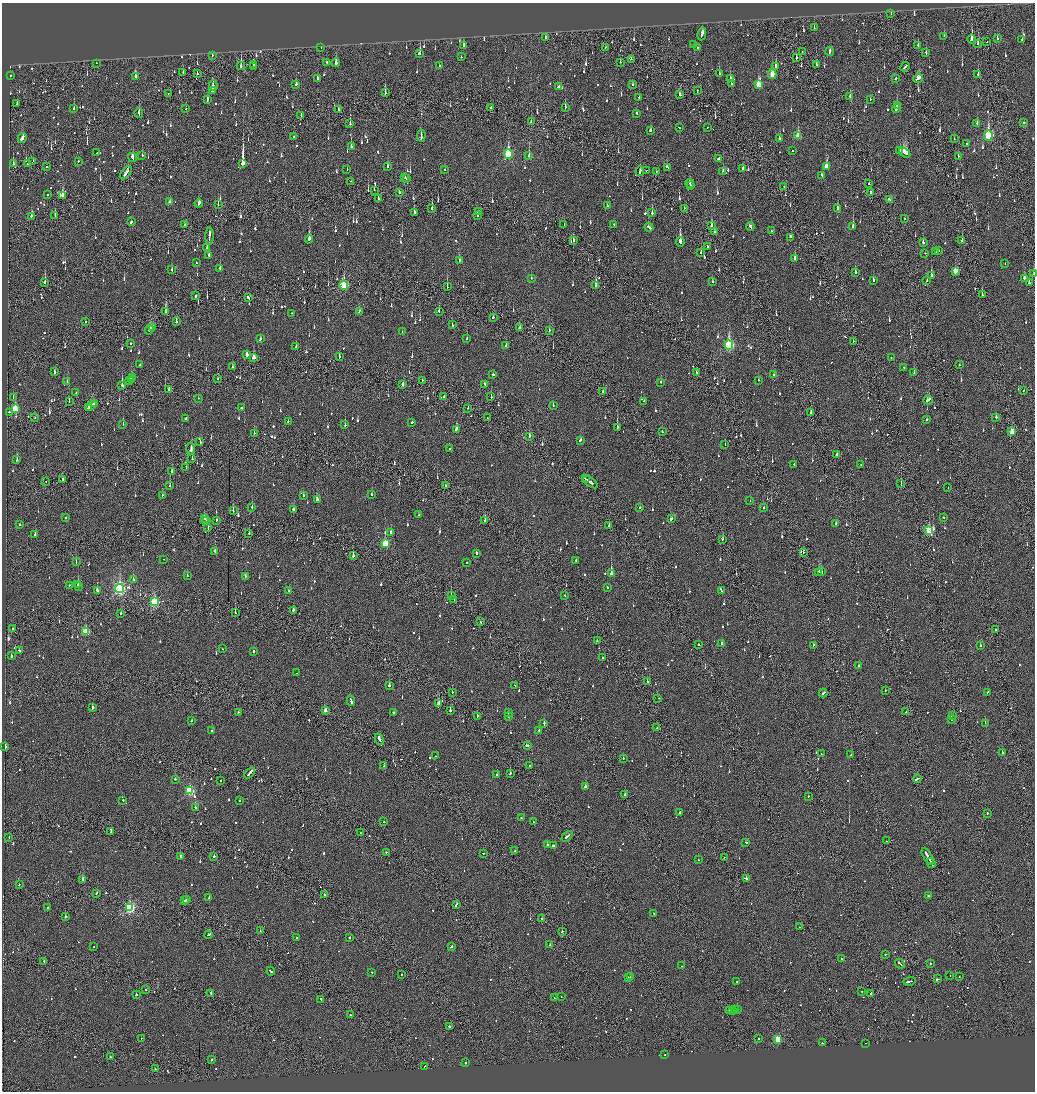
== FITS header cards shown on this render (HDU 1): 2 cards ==
NAXIS1  =                 2065
NAXIS2  =                 2179

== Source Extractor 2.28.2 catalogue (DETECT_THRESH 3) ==
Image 2065 x 2179 px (HDU 1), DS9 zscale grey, zoomed out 1/2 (1 PNG px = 2 x 2 image px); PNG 1037 x 1094 px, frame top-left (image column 1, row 2178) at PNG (2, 3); each listed source drawn as its Kron ellipse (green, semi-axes under 4 px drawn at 4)
Background -0.147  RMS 0.073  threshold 0.219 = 3 sigma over >= 5 px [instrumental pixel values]
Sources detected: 1478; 79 cannot appear on this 1/2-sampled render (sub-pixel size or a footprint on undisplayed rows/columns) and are neither listed nor drawn; of the other 1399, the 500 brightest by FLUX_AUTO listed and drawn (899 fainter detections omitted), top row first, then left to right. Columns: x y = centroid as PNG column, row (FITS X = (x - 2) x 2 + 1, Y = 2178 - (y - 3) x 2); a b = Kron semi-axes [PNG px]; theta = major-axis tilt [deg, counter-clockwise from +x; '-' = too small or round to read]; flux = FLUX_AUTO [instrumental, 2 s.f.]
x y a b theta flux
891 14 2 2 - 88
814 28 3 2 - 56
702 34 6 2 77 240
944 36 2 2 - 88
545 37 3 1 - 110
997 38 3 2 - 250
972 39 5 2 - 350
1022 39 3 2 - 230
987 42 2 1 - 94
978 44 3 2 - 150
464 45 3 2 - 85
693 45 2 2 - 60
918 45 3 2 - 110
321 47 2 1 - 54
605 47 2 2 - 52
697 47 2 2 - 120
830 51 4 2 - 270
802 52 2 1 - 52
420 53 4 2 - 240
926 53 3 2 - 56
212 55 2 1 - 110
461 57 2 2 - 64
796 58 3 1 - 130
631 59 2 2 - 54
327 62 2 2 - 59
620 62 3 2 - 58
96 63 2 1 - 100
336 63 4 2 - 190
253 64 3 2 - 170
439 65 2 2 - 95
816 65 3 2 - 120
241 66 4 2 - 350
775 66 3 2 - 140
254 67 4 1 - 200
905 67 5 1 - 220
183 72 3 2 - 77
197 74 3 2 - 53
719 74 3 2 - 120
772 74 5 3 - 290
11 75 2 2 - 110
978 75 3 2 - 73
135 77 2 2 - 700
317 78 3 2 - 69
730 78 2 2 - 130
896 78 3 2 - 110
918 78 5 3 - 180
296 84 3 2 - 66
731 84 3 2 - 350
632 85 2 2 - 88
758 85 4 3 - 370
213 86 5 3 - 54
559 86 3 2 - 140
212 90 2 2 - 430
697 91 3 1 - 120
168 93 2 1 - 53
385 93 3 1 - 180
680 95 3 2 - 65
639 97 2 2 - 58
850 97 3 2 - 72
870 99 2 2 - 120
207 100 3 2 - 210
17 104 3 2 - 90
897 105 3 2 - 64
565 107 3 2 - 79
490 108 2 1 - 71
74 109 3 2 - 67
186 109 2 1 - 120
338 109 4 1 - 61
896 109 4 2 - 240
139 113 5 2 - 220
637 113 3 2 - 58
301 115 3 1 - 59
531 122 3 2 - 64
1024 123 2 2 - 140
350 124 2 1 - 220
977 124 2 2 - 210
679 128 3 2 - 93
707 128 2 1 - 70
650 130 2 2 - 580
421 135 6 2 86 230
988 135 5 3 - 1200
798 136 4 3 - 300
294 137 2 2 - 110
22 138 5 2 - 480
779 139 3 2 - 80
954 139 2 2 - 68
967 144 2 2 - 56
351 146 2 2 - 190
900 150 2 2 - 61
792 151 2 2 - 120
905 152 6 3 -35 570
97 153 2 2 - 60
508 154 4 3 - 1100
142 155 2 2 - 74
529 156 2 2 - 240
958 156 2 2 - 60
132 157 5 2 - 120
719 159 2 2 - 730
78 161 2 1 - 120
32 162 3 1 - 57
13 163 3 2 - 55
243 163 4 2 - 9700
28 164 2 1 - 91
387 166 3 2 - 79
827 166 4 3 - 220
47 167 2 2 - 180
667 167 3 2 - 82
743 168 3 2 - 66
347 170 2 1 - 90
445 170 2 2 - 54
646 170 2 1 - 79
640 171 5 2 - 180
656 171 2 2 - 93
723 171 3 2 - 68
126 173 7 2 54 340
822 175 3 2 - 74
405 178 2 2 - 90
407 179 2 1 - 75
351 181 2 2 - 69
690 183 4 2 - 200
869 184 2 2 - 86
691 186 2 1 - 75
784 187 2 1 - 54
374 190 2 1 - 66
399 192 2 2 - 420
871 192 2 2 - 55
47 194 2 2 - 68
62 195 4 3 - 180
378 199 3 2 - 59
889 200 3 2 - 120
170 202 3 2 - 53
199 203 4 2 - 270
218 205 3 2 - 66
607 206 2 2 - 53
432 208 4 2 - 290
684 208 2 2 - 91
837 209 3 2 - 380
414 212 3 2 - 190
478 212 2 2 - 720
652 213 3 2 - 94
31 216 2 2 - 71
55 216 3 1 - 71
477 216 2 2 - 59
905 218 2 2 - 52
131 222 2 2 - 130
184 225 2 1 - 61
564 225 3 2 - 92
614 225 2 2 - 63
711 225 3 2 - 120
853 226 3 2 - 280
649 227 4 2 - 210
750 227 4 2 - 150
771 231 2 2 - 56
714 232 2 2 - 550
209 236 8 1 89 250
791 237 2 2 - 170
309 239 4 2 - 320
573 241 2 2 - 190
962 241 2 2 - 250
680 242 5 2 - 1000
923 243 3 2 - 69
207 247 3 2 - 85
707 247 2 2 - 110
938 250 2 2 - 180
701 252 2 2 - 79
936 252 3 2 - 91
925 253 2 2 - 56
209 256 4 2 - 110
794 258 3 2 - 240
459 261 2 2 - 450
196 263 2 2 - 53
1005 264 2 2 - 72
220 268 2 2 - 110
172 270 3 2 - 52
955 271 3 2 - 180
855 272 2 2 - 140
1033 274 2 2 - 69
931 276 3 2 - 590
531 278 2 2 - 150
1024 278 3 2 - 95
873 280 2 2 - 110
927 281 2 2 - 250
45 282 4 2 - 140
712 282 2 2 - 320
1029 283 3 2 - 130
344 285 4 3 - 750
596 286 4 2 - 660
447 287 3 2 - 120
982 295 3 2 - 150
196 296 2 2 - 430
248 297 3 2 - 180
359 311 3 2 - 58
439 311 3 2 - 150
166 312 3 2 - 460
292 313 2 1 - 73
493 317 3 2 - 67
86 321 2 2 - 87
176 322 3 2 - 150
452 325 2 2 - 57
152 328 3 2 - 110
519 328 2 2 - 140
149 330 5 2 - 140
549 330 2 2 - 64
402 332 2 2 - 89
261 338 2 2 - 53
467 339 2 2 - 110
853 341 2 2 - 100
131 343 2 2 - 170
729 345 4 3 - 1600
506 346 2 2 - 140
296 347 3 2 - 83
247 355 3 2 - 70
339 357 4 2 - 130
254 358 3 2 - 180
891 358 2 2 - 130
140 364 3 2 - 97
959 365 2 2 - 71
232 367 2 1 - 53
904 368 2 2 - 140
55 372 3 2 - 120
696 372 3 1 - 72
914 373 2 1 - 93
493 374 2 2 - 73
774 375 3 2 - 60
133 378 3 2 - 89
218 378 2 2 - 53
131 379 2 2 - 79
422 380 2 2 - 66
758 380 2 2 - 62
130 381 3 2 - 66
67 382 2 2 - 64
661 382 2 2 - 58
403 384 3 2 - 80
484 384 2 2 - 91
122 385 3 2 - 350
169 389 3 2 - 85
1023 390 2 2 - 110
603 392 2 2 - 140
76 393 2 1 - 55
13 397 2 2 - 150
444 397 2 1 - 57
491 397 3 2 - 150
198 398 2 1 - 92
928 400 5 2 - 210
644 401 2 2 - 110
69 402 2 1 - 61
95 404 3 1 - 85
553 405 2 2 - 71
91 406 6 2 39 280
88 408 2 2 - 92
241 408 2 2 - 130
468 408 3 2 - 63
15 409 4 3 - 460
9 412 2 2 - 110
811 413 2 2 - 150
35 417 2 2 - 64
996 417 2 2 - 220
185 418 2 2 - 180
487 418 2 1 - 63
926 419 2 2 - 260
288 421 2 2 - 94
412 422 2 2 - 77
123 424 2 2 - 85
345 425 2 2 - 140
617 427 3 2 - 170
456 429 3 2 - 140
662 432 2 2 - 72
1012 432 3 2 - 200
254 433 2 1 - 64
529 437 3 1 - 220
580 440 3 2 - 100
200 441 2 2 - 130
725 445 2 1 - 62
191 448 6 2 -87 200
449 449 2 2 - 77
837 454 2 2 - 100
192 459 2 1 - 310
17 460 3 2 - 99
794 464 2 2 - 190
861 465 2 2 - 73
186 468 2 1 - 64
172 471 3 2 - 170
586 479 4 1 - 120
62 480 4 2 - 160
46 482 2 1 - 58
590 482 8 2 -36 290
901 484 3 1 - 100
170 486 2 2 - 71
445 486 2 2 - 69
948 488 2 1 - 85
162 495 2 2 - 55
371 495 2 2 - 59
303 496 2 2 - 100
318 500 4 2 - 190
750 501 2 2 - 52
252 507 2 2 - 270
763 507 2 2 - 290
640 508 2 2 - 67
293 509 2 2 - 980
233 511 3 2 - 120
419 515 2 2 - 59
943 517 2 2 - 77
66 518 2 2 - 180
204 519 3 2 - 97
671 519 4 2 - 100
216 520 3 2 - 59
206 521 2 1 - 60
485 521 2 2 - 130
836 523 2 2 - 89
19 524 2 2 - 56
609 525 2 2 - 170
208 528 2 2 - 54
929 531 4 3 - 550
249 533 2 1 - 56
391 533 2 2 - 130
35 534 2 2 - 120
723 539 2 2 - 74
385 544 4 3 - 540
215 551 2 2 - 240
803 552 2 1 - 61
476 553 2 2 - 120
353 556 2 2 - 210
164 559 2 1 - 56
576 560 2 2 - 66
76 562 2 2 - 53
467 562 2 2 - 73
819 572 2 2 - 200
821 572 2 2 - 93
611 574 3 2 - 1700
187 576 2 2 - 79
245 576 2 2 - 85
133 580 2 2 - 53
69 585 2 2 - 61
78 585 3 2 - 250
78 587 2 2 - 97
120 588 4 4 - 2900
608 588 2 2 - 95
97 590 3 2 - 280
288 591 3 2 - 100
722 591 4 2 - 450
565 595 2 1 - 100
451 596 2 1 - 130
454 600 2 1 - 120
154 602 4 3 - 1200
293 610 2 2 - 150
121 613 2 2 - 200
235 613 3 1 - 230
480 622 3 1 - 150
12 629 2 2 - 59
996 629 2 2 - 100
85 632 4 3 - 570
597 640 2 2 - 77
721 644 2 2 - 400
698 645 2 1 - 75
813 645 3 2 - 130
980 646 2 2 - 190
222 649 2 2 - 79
19 650 2 2 - 82
253 651 2 2 - 120
11 656 2 2 - 150
602 658 2 2 - 84
859 665 2 2 - 400
297 673 2 1 - 63
647 682 2 2 - 160
514 685 2 2 - 65
389 686 2 2 - 290
885 690 2 1 - 130
452 692 2 2 - 53
987 692 2 1 - 160
823 693 4 2 - 150
658 698 2 2 - 65
351 701 5 2 - 320
438 703 4 2 - 300
93 708 2 2 - 230
450 710 2 2 - 260
325 711 3 2 - 150
238 712 2 2 - 80
906 712 2 2 - 86
393 713 3 2 - 120
508 713 2 2 - 130
477 716 2 2 - 250
952 716 2 2 - 71
508 717 2 2 - 56
951 720 2 2 - 74
191 721 2 2 - 80
544 723 3 2 - 110
985 723 2 2 - 200
657 727 3 1 - 93
212 730 2 2 - 73
539 730 2 2 - 52
379 739 6 2 -63 260
527 745 3 2 - 98
5 747 2 2 - 210
1002 752 2 2 - 140
821 754 2 2 - 87
851 755 2 2 - 280
436 756 2 1 - 58
623 759 2 2 - 62
383 765 2 1 - 55
530 766 2 2 - 82
249 773 6 2 50 470
510 773 2 2 - 220
496 775 2 2 - 150
176 779 3 2 - 76
917 779 4 2 - 260
220 781 2 1 - 80
585 786 2 2 - 290
189 791 3 3 - 1200
625 794 2 1 - 720
808 796 2 2 - 87
123 800 2 2 - 52
239 801 2 2 - 64
195 807 2 2 - 81
679 812 2 2 - 160
987 813 2 2 - 99
521 818 2 2 - 58
384 822 2 2 - 78
533 822 2 2 - 72
111 832 2 1 - 300
360 833 2 2 - 54
567 836 6 2 42 220
9 838 2 1 - 55
886 841 2 1 - 56
746 842 2 2 - 70
547 844 2 2 - 95
553 846 4 2 - 250
515 851 2 1 - 65
386 852 2 2 - 81
483 853 3 1 - 99
180 856 2 2 - 160
214 856 2 2 - 130
928 856 9 2 -59 430
724 857 2 1 - 74
698 860 2 2 - 63
931 863 5 1 - 330
83 879 2 2 - 900
746 879 2 1 - 350
19 885 2 2 - 58
97 893 2 2 - 100
324 895 2 1 - 54
928 896 2 2 - 310
209 898 2 2 - 270
186 900 2 2 - 170
185 901 2 2 - 250
456 904 3 2 - 340
47 908 2 2 - 99
130 908 3 3 - 1700
654 913 2 2 - 120
65 917 3 2 - 290
542 919 2 2 - 190
800 927 3 2 - 85
260 930 2 2 - 54
562 932 2 1 - 370
208 935 4 2 - 380
350 937 2 2 - 83
296 938 2 2 - 60
550 945 2 2 - 120
94 947 2 2 - 55
451 947 3 2 - 200
885 954 2 2 - 84
841 958 2 2 - 53
44 961 2 1 - 110
930 963 2 2 - 180
900 964 5 2 - 220
682 966 2 2 - 75
271 971 4 2 - 150
372 972 2 2 - 60
401 974 2 1 - 81
950 976 2 2 - 53
959 976 2 1 - 54
628 977 2 2 - 58
631 977 2 1 - 340
938 979 4 2 - 130
737 981 2 2 - 62
909 981 6 2 17 250
146 989 2 2 - 53
862 991 2 1 - 100
211 993 2 1 - 350
871 993 2 1 - 98
136 995 2 2 - 220
561 997 2 2 - 190
554 998 2 1 - 76
321 999 2 1 - 98
730 1010 2 2 - 150
732 1010 3 2 - 160
735 1010 2 2 - 110
738 1010 3 1 - 100
350 1015 2 2 - 67
449 1026 2 2 - 230
141 1038 2 2 - 120
758 1039 2 2 - 82
778 1039 3 3 - 610
822 1043 2 2 - 82
866 1043 2 1 - 99
665 1055 2 2 - 76
110 1057 2 2 - 81
211 1060 2 2 - 120
465 1063 2 2 - 630
424 1067 3 1 - 130
155 1069 3 2 - 100
At the frame edge (FLAGS 8, measured only in part): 1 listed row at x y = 1033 274
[899 fainter detections neither listed nor drawn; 79 sub-pixel or undisplayed-footprint detections neither listed nor drawn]